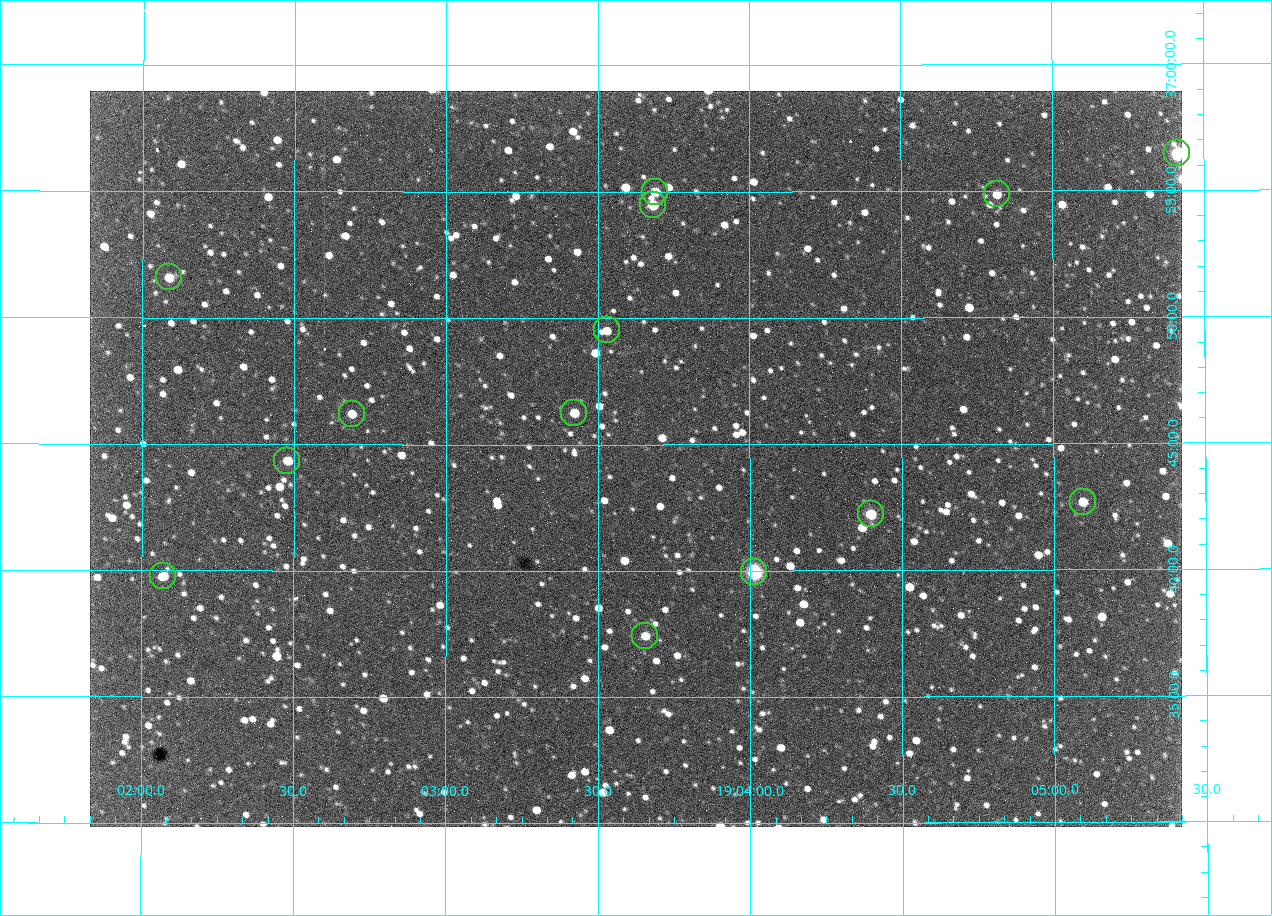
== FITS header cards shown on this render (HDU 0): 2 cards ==
NAXIS1  =                 1092 /fastest changing axis
NAXIS2  =                  736 /next to fastest changing axis

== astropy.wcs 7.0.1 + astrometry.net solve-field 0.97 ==
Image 1092 x 736 px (HDU 0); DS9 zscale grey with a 90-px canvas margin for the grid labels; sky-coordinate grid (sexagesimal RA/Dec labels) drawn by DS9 from the SOLVED WCS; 14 Tycho-2 reference stars matched to detected sources circled (green)
Header WCS: none
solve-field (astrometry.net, Tycho-2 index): SOLVED blind (the file carries no WCS)
Solved WCS: RA---TAN-SIP/DEC--TAN-SIP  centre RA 19:03:37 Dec +36:44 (285.91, +36.74 deg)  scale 2.37 arcsec/px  FOV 43.2' x 29.1'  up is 0 deg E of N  parity flipped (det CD > 0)
(file carries no celestial WCS; the grid is the blind solution)
Tycho-2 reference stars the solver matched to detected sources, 14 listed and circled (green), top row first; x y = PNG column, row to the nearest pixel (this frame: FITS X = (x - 90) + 1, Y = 736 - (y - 91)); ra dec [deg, ICRS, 3 dp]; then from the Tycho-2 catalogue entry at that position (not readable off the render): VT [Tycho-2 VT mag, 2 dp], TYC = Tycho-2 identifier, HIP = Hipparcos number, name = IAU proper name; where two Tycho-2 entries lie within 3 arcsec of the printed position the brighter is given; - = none
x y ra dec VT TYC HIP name
1177 153 286.353 +36.941 8.32 2652-644-1 93748 -
655 192 285.922 +36.917 10.48 2652-1249-1 - -
997 194 286.204 +36.915 10.94 2652-350-1 - -
653 205 285.920 +36.908 9.57 2652-218-1 - -
169 277 285.522 +36.860 10.88 2651-1921-1 - -
607 330 285.882 +36.825 10.95 2652-329-1 - -
574 413 285.856 +36.771 11.11 2652-1253-1 - -
352 414 285.672 +36.770 11.14 2651-2527-1 - -
287 461 285.620 +36.739 11.03 2651-1906-1 - -
1083 502 286.274 +36.711 10.88 2652-1070-1 - -
871 514 286.100 +36.704 10.14 2652-1649-1 - -
754 572 286.004 +36.666 8.52 2652-1368-1 - -
163 576 285.518 +36.663 10.71 2651-2245-1 - -
645 636 285.914 +36.624 11.11 2652-845-1 - -